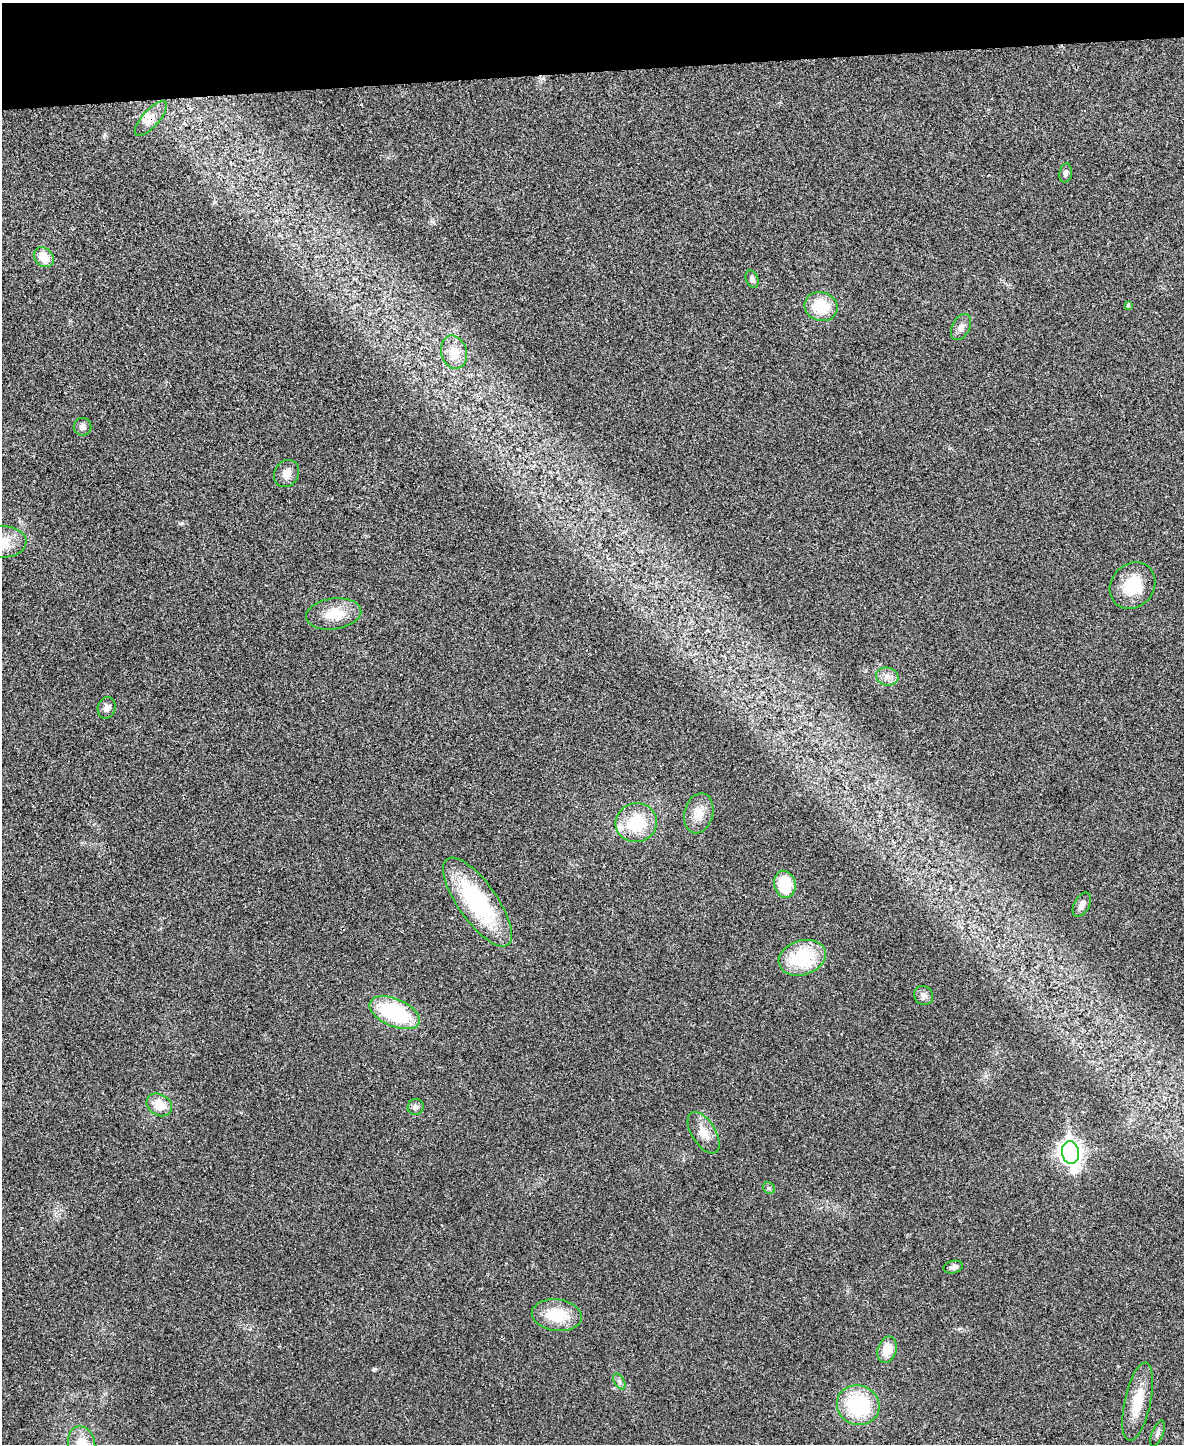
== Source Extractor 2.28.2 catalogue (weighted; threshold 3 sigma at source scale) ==
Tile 3 of 4 x 3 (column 3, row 1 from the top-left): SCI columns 2365-3546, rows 3023-4464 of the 4730 x 4711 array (HDU 1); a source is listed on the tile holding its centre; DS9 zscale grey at full resolution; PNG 1186 x 1446 px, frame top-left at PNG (2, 3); each listed source drawn as its Kron ellipse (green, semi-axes under 4 px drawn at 4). Shown black and unused: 5% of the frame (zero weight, under 3 of 4 exposures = <1% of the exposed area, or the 3 px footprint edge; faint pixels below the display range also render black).
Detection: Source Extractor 2.28.2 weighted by HDU 2 'WHT'; one run over the whole footprint, this tile lists its part. Background 0.0241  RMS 0.006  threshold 0.0268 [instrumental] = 3 sigma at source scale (4.5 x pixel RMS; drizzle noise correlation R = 1.50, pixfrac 1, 0.05/0.05 arcsec/px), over >= 5 px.
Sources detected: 38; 2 inside a brighter listed object's ellipse — not listed separately; the other 36 listed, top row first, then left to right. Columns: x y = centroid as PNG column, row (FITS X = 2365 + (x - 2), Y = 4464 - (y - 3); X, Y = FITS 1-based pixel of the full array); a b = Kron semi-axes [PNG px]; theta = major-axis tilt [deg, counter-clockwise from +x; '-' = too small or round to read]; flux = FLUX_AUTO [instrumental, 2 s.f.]
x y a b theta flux
151 118 22 8 48 4.8
1066 173 10 6 80 2.2
44 257 11 8 -45 9.9
752 279 9 6 -68 2.3
1128 305 4 3 - 0.9
821 306 16 14 -17 20
961 327 14 8 62 3.6
454 352 17 12 -76 9.7
83 427 9 9 - 2.4
287 474 14 11 60 4.9
2 542 24 16 -2 12
1133 585 25 21 49 21
334 614 28 15 8 15
887 677 11 9 -15 4
107 708 11 9 77 3.4
699 813 20 14 75 8.6
636 823 21 19 14 27
785 884 14 10 -77 23
477 902 53 19 -55 67
1082 905 13 7 62 3.5
802 958 24 17 18 38
924 995 10 9 - 3.1
395 1013 26 13 -24 49
159 1105 13 10 -30 9.6
416 1107 8 8 - 2.1
704 1133 23 12 -58 7.9
1070 1153 11 8 -80 370
769 1188 6 5 - 1.1
953 1267 10 6 13 2.4
557 1315 25 15 -7 20
887 1350 13 9 73 9.7
619 1381 9 5 -60 1.4
1138 1402 40 13 78 17
858 1405 21 19 -20 45
1158 1433 14 5 69 2
82 1444 18 13 -75 12
Overlapping masked pixels (flux is a lower limit): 1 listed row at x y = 151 118
Isophote crosses this tile's border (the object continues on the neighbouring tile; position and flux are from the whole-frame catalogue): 2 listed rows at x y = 2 542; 82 1444
Unlisted compact peaks at least as high as the median listed source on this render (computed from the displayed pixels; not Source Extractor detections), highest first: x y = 373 1369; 215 202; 104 136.